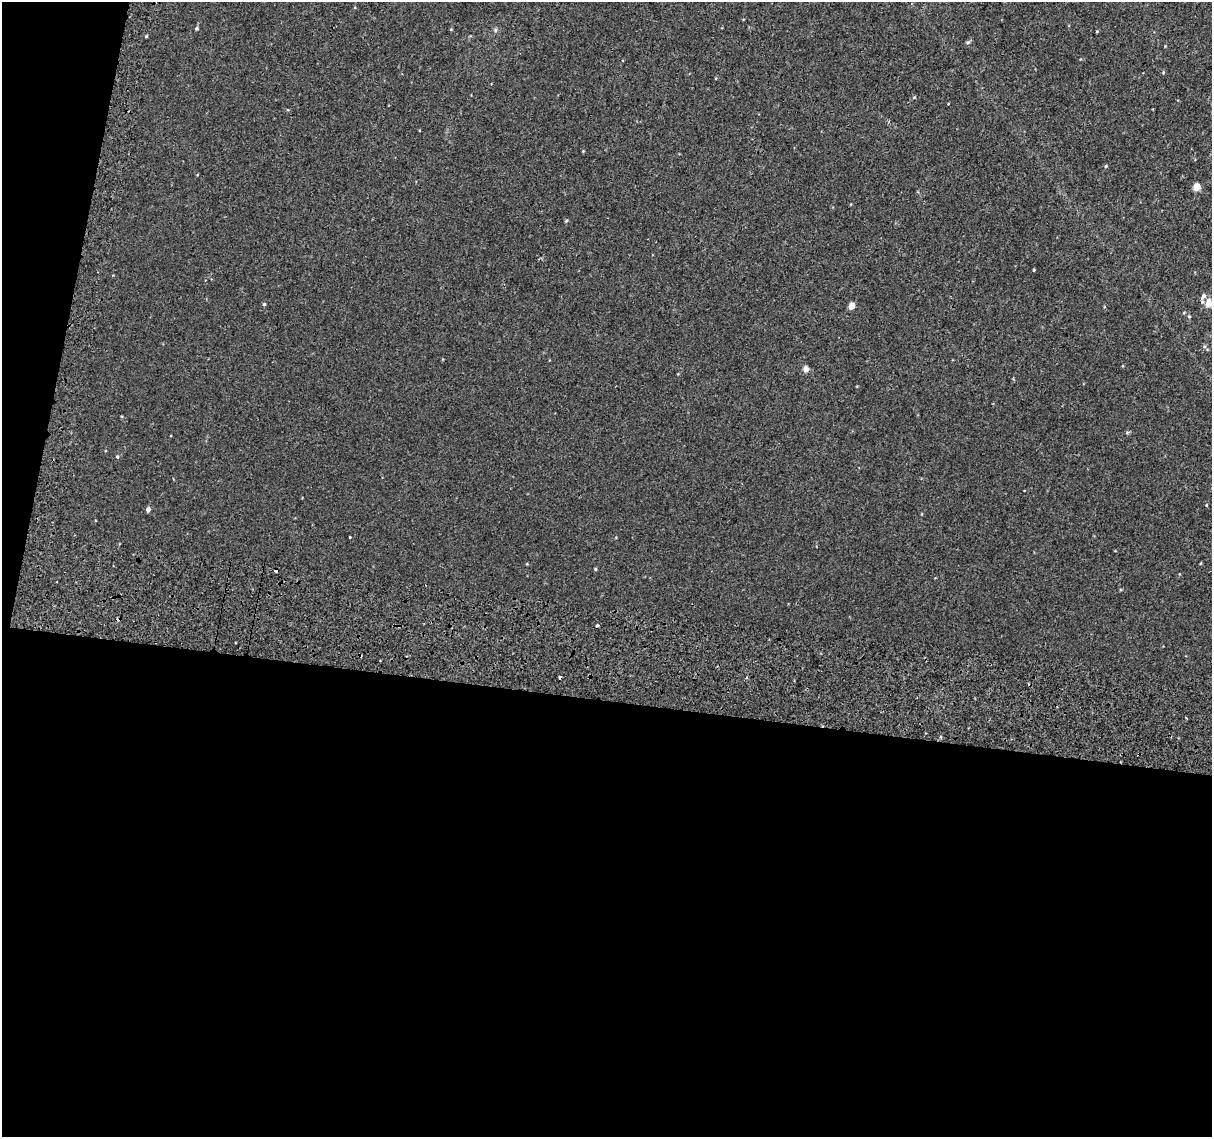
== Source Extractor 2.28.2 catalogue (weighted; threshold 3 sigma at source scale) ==
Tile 13 of 4 x 4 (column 1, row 4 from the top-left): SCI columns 48-1257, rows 330-1464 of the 4945 x 5257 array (HDU 1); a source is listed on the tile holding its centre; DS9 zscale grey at full resolution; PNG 1214 x 1139 px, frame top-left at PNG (2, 2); no overlay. Shown black and unused: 42% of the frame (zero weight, under 2 of 3 exposures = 6% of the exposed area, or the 3 px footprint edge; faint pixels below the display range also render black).
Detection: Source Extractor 2.28.2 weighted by HDU 2 'WHT'; one run over the whole footprint, this tile lists its part. Background 0.00573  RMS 0.0057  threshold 0.0256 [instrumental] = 3 sigma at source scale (4.5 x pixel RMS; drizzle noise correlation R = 1.50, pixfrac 1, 0.0396/0.0396 arcsec/px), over >= 5 px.
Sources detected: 26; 3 cosmic-ray / hot-pixel residue — not listed; the other 23 listed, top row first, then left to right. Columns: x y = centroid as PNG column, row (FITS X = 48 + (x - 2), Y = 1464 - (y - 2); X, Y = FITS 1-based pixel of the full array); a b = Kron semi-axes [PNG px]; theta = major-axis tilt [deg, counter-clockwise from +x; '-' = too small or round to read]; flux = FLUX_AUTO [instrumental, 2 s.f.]
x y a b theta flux
197 28 5 4 - 0.84
495 30 6 5 - 0.94
1097 31 4 3 - 0.47
146 36 4 3 - 0.54
967 42 6 4 19 0.83
1163 72 5 3 - 0.48
914 97 5 3 - 0.56
1106 166 4 4 - 0.58
1196 187 5 5 - 10
566 221 4 4 - 0.67
1034 270 3 3 - 0.5
1203 296 9 6 63 2
1208 303 7 5 87 6.9
264 304 4 4 - 0.67
851 306 5 4 - 6.2
1189 316 4 4 - 0.58
1204 346 5 3 - 0.68
806 369 5 4 - 4.7
117 456 5 4 - 0.7
148 509 5 4 - 2
349 537 3 3 - 2
595 569 4 3 - 0.55
597 625 3 3 - 1.1